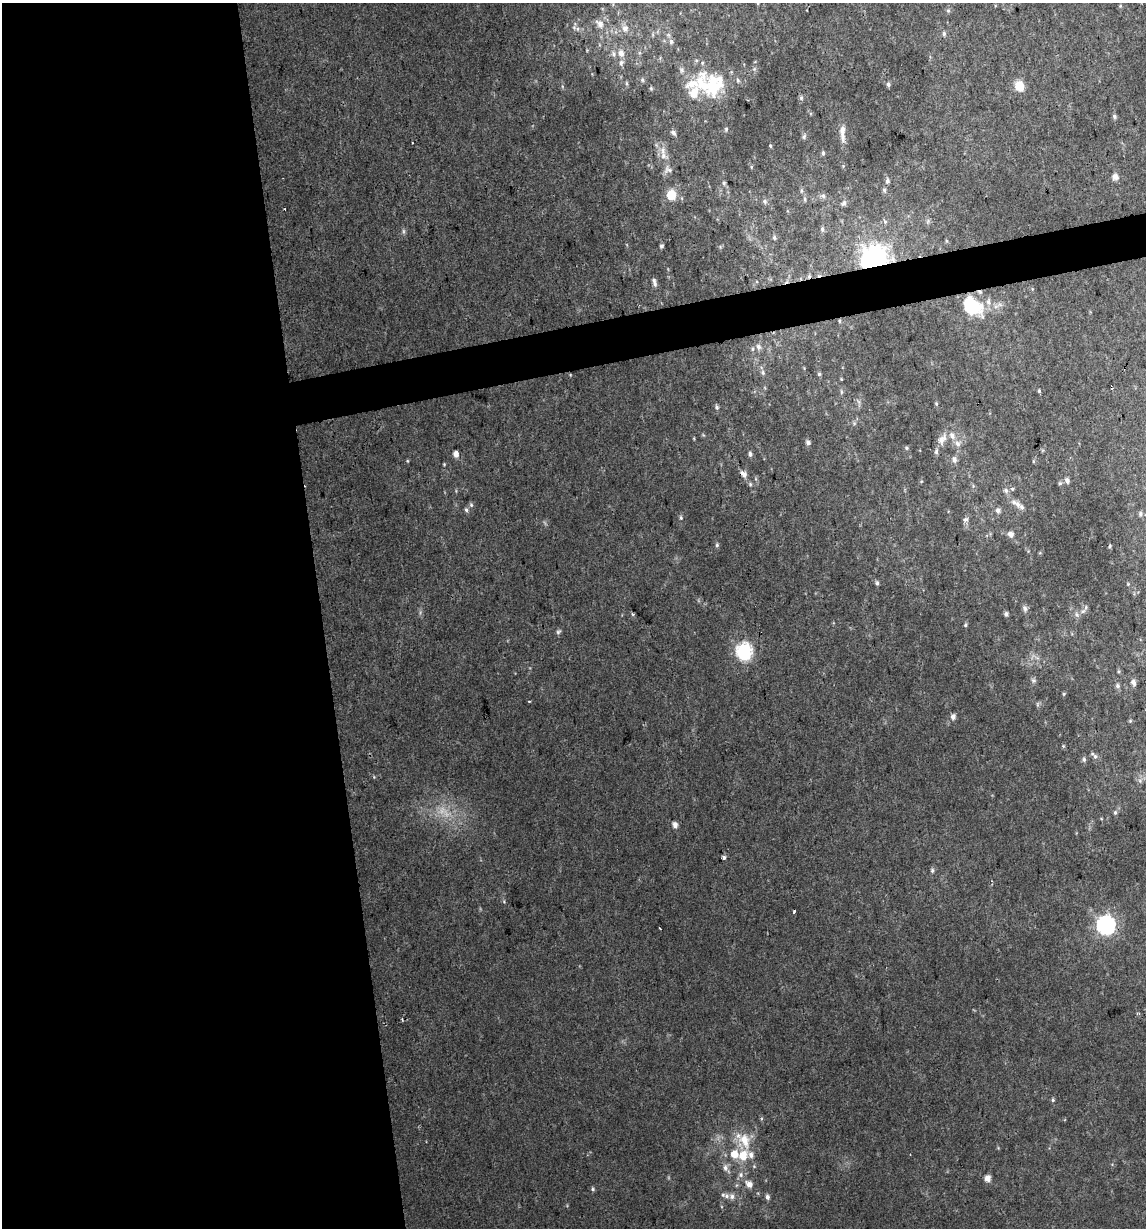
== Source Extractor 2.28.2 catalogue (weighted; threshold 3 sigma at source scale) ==
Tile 9 of 4 x 4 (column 1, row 3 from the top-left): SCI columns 29-1172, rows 1227-2452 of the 4679 x 4903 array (HDU 1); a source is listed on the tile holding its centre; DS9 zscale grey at full resolution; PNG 1148 x 1230 px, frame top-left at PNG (2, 3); no overlay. Shown black and unused: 31% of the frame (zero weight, under 2 of 3 exposures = <1% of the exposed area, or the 3 px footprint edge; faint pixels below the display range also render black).
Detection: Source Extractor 2.28.2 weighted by HDU 2 'WHT'; one run over the whole footprint, this tile lists its part. Background 0.0342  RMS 0.0064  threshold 0.0287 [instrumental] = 3 sigma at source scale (4.5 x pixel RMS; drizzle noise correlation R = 1.50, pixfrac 1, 0.0396/0.0396 arcsec/px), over >= 5 px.
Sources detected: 129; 2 too faint to see at this stretch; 1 inside a brighter object's white glare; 6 cosmic-ray / hot-pixel residue — not listed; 13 inside a brighter listed object's ellipse — not listed separately; the other 107 listed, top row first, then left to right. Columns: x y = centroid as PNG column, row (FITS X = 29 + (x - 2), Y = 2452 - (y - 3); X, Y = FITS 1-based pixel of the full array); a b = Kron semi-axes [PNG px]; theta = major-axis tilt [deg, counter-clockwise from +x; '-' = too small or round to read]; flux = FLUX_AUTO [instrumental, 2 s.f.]
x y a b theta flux
948 10 6 5 - 1.1
600 24 11 8 -48 4.3
625 28 9 9 - 3.8
944 34 6 5 - 1.3
671 42 8 6 89 1.7
621 53 9 7 -68 4
613 54 7 6 - 1.7
621 63 8 6 80 2
642 80 5 5 - 1.1
738 80 7 4 -61 1.2
702 84 37 19 -74 24
888 84 6 4 -79 1.5
1019 86 6 5 - 30
651 88 5 5 - 0.83
801 98 7 5 -72 1.3
1114 116 6 5 - 1.4
726 129 6 5 - 0.94
673 132 7 5 -42 1.8
842 133 26 7 -87 5.1
804 136 8 5 63 1.4
770 146 5 4 - 0.74
663 150 13 6 83 4.1
823 153 6 4 90 1.1
751 167 5 3 - 0.64
668 170 12 7 -16 2.5
1115 177 8 7 - 3
887 180 7 5 85 1.8
724 183 5 5 - 1.1
884 190 6 5 - 1.3
671 195 6 5 - 28
823 196 7 7 - 1.8
805 199 7 4 -82 1.1
765 201 7 6 - 1.7
844 203 8 6 56 2
285 209 2 2 - 0.54
885 222 6 4 -46 1.1
822 229 8 5 82 1.4
774 237 6 5 - 1.2
661 246 5 4 - 1.2
875 259 8 8 - 750
654 282 12 5 -76 2.3
973 306 23 18 -57 25
839 321 5 3 - 0.78
758 347 8 6 -74 2.4
763 372 7 5 -88 1.4
819 374 5 5 - 0.88
1039 391 5 4 - 0.78
841 392 6 4 90 0.96
936 404 5 4 - 0.78
717 407 6 5 - 1.2
942 439 15 8 53 5.3
808 442 6 5 - 1.5
958 444 10 7 -58 3
906 448 5 4 - 0.83
456 454 6 5 - 3.4
750 454 6 5 - 1.6
954 460 7 6 - 2.7
744 474 10 6 -47 3.3
1067 480 6 5 - 2.3
1060 483 5 5 - 1
750 484 5 5 - 0.99
1012 489 6 5 - 0.98
1006 490 7 6 - 1.8
1018 504 9 7 -55 2.7
471 505 6 5 - 1.1
466 510 6 5 - 1.3
998 510 7 6 - 2.1
1140 514 6 6 - 1.5
681 518 5 4 - 0.89
966 519 7 5 29 1.7
1011 534 7 7 - 2.9
717 545 5 5 - 0.99
1110 546 5 3 - 0.87
877 583 6 4 -81 1.3
1128 584 4 4 - 0.64
1086 607 6 4 72 1.2
1025 608 9 6 -70 1.8
633 614 3 3 - 0.99
1006 614 4 4 - 1.6
1077 615 8 4 -59 1.5
965 625 5 4 - 0.86
558 632 7 5 28 1.2
744 651 9 7 -83 140
1033 680 6 6 - 1.5
1133 682 6 5 - 3
1117 686 6 5 - 1.6
1064 694 5 3 - 0.72
953 717 6 6 - 2.5
1130 721 6 3 19 0.66
1095 756 8 6 -52 1.8
1084 759 6 5 - 1.4
1140 781 7 4 -72 1.3
1115 812 6 5 - 1.3
675 825 6 5 - 3.1
724 858 3 3 - 5.1
932 870 6 5 - 1.1
1106 925 7 7 - 230
1053 1100 5 4 - 0.92
744 1140 22 12 -67 13
734 1154 8 7 - 8.1
725 1168 9 7 -78 2.8
741 1175 7 7 - 2.2
987 1178 6 5 - 4.8
749 1184 10 8 -40 4
593 1189 5 4 - 0.93
727 1196 9 7 -32 2.7
767 1197 6 5 - 2
Overlapping masked pixels (flux is a lower limit): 2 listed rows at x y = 875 259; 973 306